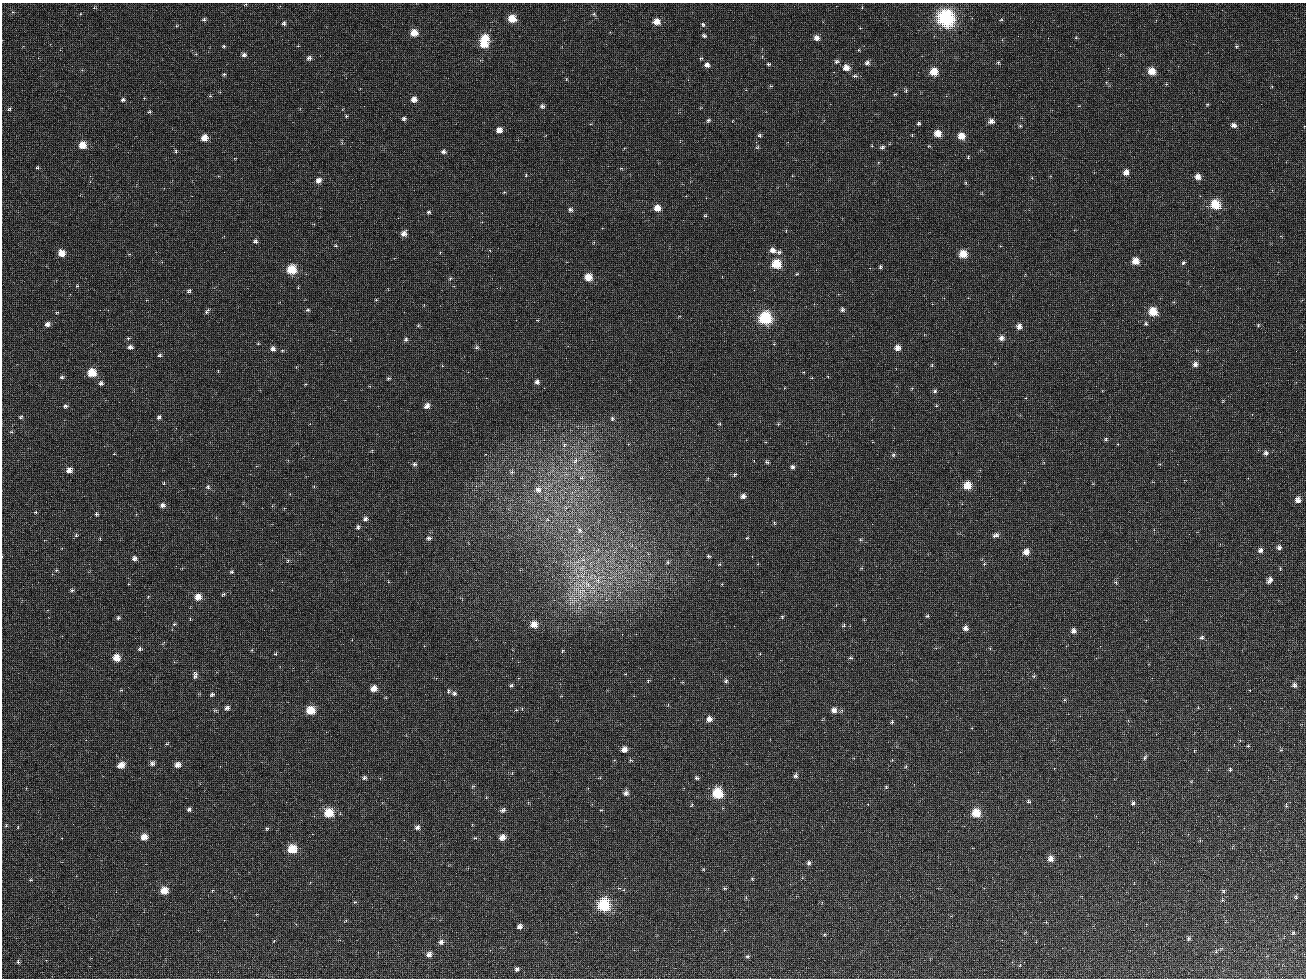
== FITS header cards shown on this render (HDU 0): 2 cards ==
NAXIS1  =                 1304 / length of data axis 1
NAXIS2  =                  976 / length of data axis 2

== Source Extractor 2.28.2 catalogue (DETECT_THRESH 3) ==
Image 1304 x 976 px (HDU 0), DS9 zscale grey, 1 PNG px = 1 image px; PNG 1308 x 980 px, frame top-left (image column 1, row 976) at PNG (2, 3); no overlay
Background 194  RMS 100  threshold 301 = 3 sigma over >= 5 px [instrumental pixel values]
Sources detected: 257; all 257 listed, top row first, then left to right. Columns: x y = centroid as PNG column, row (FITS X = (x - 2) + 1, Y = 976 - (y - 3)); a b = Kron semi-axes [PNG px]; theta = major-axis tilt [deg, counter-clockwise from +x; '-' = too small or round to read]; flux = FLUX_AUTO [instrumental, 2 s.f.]
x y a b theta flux
94 8 5 3 - 6.1e+03
594 14 5 5 - 1.1e+04
512 18 6 5 - 1.5e+05
946 18 9 8 - 2.1e+06
204 20 5 4 - 1.2e+04
1001 20 5 3 - 5.7e+03
656 22 6 5 - 8.4e+04
284 23 5 4 - 1.4e+04
703 24 6 5 - 1.2e+04
414 33 5 5 - 1.2e+05
704 36 4 4 - 1.4e+04
485 38 6 6 - 1.8e+05
816 38 5 5 - 3.3e+04
1076 38 5 3 - 6.2e+03
484 44 6 5 - 1.6e+05
224 46 4 3 - 8.1e+03
1236 46 4 4 - 1.0e+04
244 55 5 5 - 2.0e+04
309 58 5 4 - 2.2e+04
701 58 5 3 - 6.5e+03
836 61 6 5 - 1.2e+04
998 62 4 4 - 8.3e+03
867 63 5 5 - 1.7e+04
768 64 3 3 - 1.1e+04
707 65 6 6 - 2.8e+04
846 68 5 5 - 6.2e+04
1152 71 6 5 - 1.2e+05
934 72 5 5 - 1.6e+05
224 74 4 3 - 9.1e+03
854 76 5 4 - 1.2e+04
1166 84 3 3 - 5.8e+03
771 86 4 4 - 5.9e+03
1272 86 4 3 - 5.1e+03
906 90 5 4 - 9.2e+03
895 94 5 3 - 6.6e+03
210 96 5 4 - 7.8e+03
414 99 5 5 - 4.5e+04
123 100 5 4 - 1.2e+04
542 106 4 4 - 1.7e+04
9 109 5 4 - 1.0e+04
149 112 5 4 - 8.7e+03
346 116 3 3 - 6.6e+03
404 118 4 3 - 1.5e+04
708 120 5 4 - 9.7e+03
991 121 6 5 - 3.1e+04
918 124 3 3 - 1.3e+04
1234 125 6 5 - 2.6e+04
1020 126 4 4 - 7.4e+03
499 130 5 5 - 4.7e+04
938 133 5 5 - 1.1e+05
760 135 4 4 - 1.0e+04
961 136 5 5 - 1.0e+05
204 138 5 5 - 9.3e+04
82 145 5 5 - 1.2e+05
882 147 4 3 - 1.7e+04
176 151 4 3 - 7.8e+03
443 152 4 3 - 1.8e+04
968 157 4 3 - 7.1e+03
37 168 3 3 - 7.5e+03
1126 172 4 4 - 5.5e+04
526 175 4 3 - 5.7e+03
1198 177 5 5 - 5.2e+04
318 180 6 5 - 3.0e+04
1215 204 6 6 - 3.2e+05
657 208 5 5 - 7.3e+04
570 210 5 4 - 1.8e+04
428 212 4 3 - 1.0e+04
705 216 5 3 - 5.7e+03
404 233 5 5 - 3.7e+04
255 241 5 4 - 1.5e+04
594 242 4 2 - 5.0e+03
336 246 4 3 - 6.0e+03
772 250 6 5 - 3.5e+04
440 252 2 2 - 3.5e+03
779 252 6 5 - 1.3e+04
61 253 5 5 - 7.8e+04
963 254 6 5 - 1.6e+05
1135 261 6 5 - 8.3e+04
1183 263 6 5 - 1.2e+04
776 264 6 6 - 3.2e+05
880 267 4 3 - 1.1e+04
291 269 6 6 - 2.6e+05
588 277 6 5 - 1.2e+05
450 279 5 4 - 8.5e+03
77 286 3 3 - 5.2e+03
497 288 2 2 - 1.2e+04
189 291 5 3 - 1.1e+04
376 300 4 3 - 5.6e+03
100 310 2 2 - 3.3e+03
308 310 5 4 - 9.3e+03
842 310 5 4 - 1.5e+04
207 311 6 3 46 1.2e+04
1153 312 6 6 - 2.0e+05
765 318 7 7 - 8.8e+05
47 324 5 5 - 2.9e+04
1146 324 5 5 - 1.2e+04
1258 325 5 4 - 7.2e+03
418 326 5 3 - 7.0e+03
1019 327 6 5 - 4.1e+04
128 338 4 4 - 8.7e+03
1002 338 6 6 - 2.6e+04
406 339 5 4 - 1.3e+04
130 347 5 4 - 2.2e+04
476 347 6 5 - 1.0e+04
897 348 5 5 - 5.3e+04
273 349 6 5 - 2.2e+04
160 355 5 4 - 1.0e+04
1195 364 6 5 - 3.1e+04
932 365 5 3 - 6.6e+03
91 373 6 5 - 2.1e+05
62 377 5 4 - 1.1e+04
388 378 5 3 - 8.7e+03
812 378 4 3 - 5.0e+03
537 382 5 4 - 2.1e+04
101 383 6 6 - 1.5e+04
306 384 3 3 - 6.0e+03
784 388 3 2 - 4.1e+03
912 388 5 3 - 5.4e+03
935 391 5 4 - 1.1e+04
1026 398 3 3 - 4.9e+03
65 406 5 4 - 1.4e+04
427 406 5 5 - 3.6e+04
936 406 3 3 - 5.9e+03
21 417 5 4 - 8.9e+03
159 417 6 4 49 1.5e+04
612 418 5 4 - 1.1e+04
778 424 4 3 - 6.0e+03
11 432 5 3 - 7.0e+03
1106 439 5 4 - 1.2e+04
564 444 5 4 - 1.1e+04
372 450 5 3 - 5.5e+03
1266 453 5 5 - 1.8e+04
894 455 5 5 - 1.1e+04
313 458 2 2 - 1.1e+04
575 461 9 5 70 2.3e+04
767 462 4 3 - 1.2e+04
414 464 5 4 - 1.5e+04
792 467 5 4 - 1.5e+04
69 470 5 5 - 4.4e+04
512 472 5 5 - 1.2e+04
735 474 6 3 57 7.8e+03
581 478 6 4 18 1.0e+04
164 483 3 3 - 5.6e+03
967 486 5 5 - 1.8e+05
208 487 6 5 - 1.3e+04
538 490 7 7 - 3.8e+04
743 496 5 4 - 2.5e+04
1298 500 4 4 - 5.1e+04
162 505 5 5 - 2.3e+04
36 512 4 3 - 7.0e+03
96 514 4 3 - 1.0e+04
365 519 7 5 26 1.8e+04
358 527 6 5 - 1.5e+04
580 530 9 7 -57 2.9e+04
76 535 5 5 - 9.7e+03
996 535 7 5 26 2.2e+04
428 538 5 4 - 1.6e+04
747 538 5 3 - 5.1e+03
1279 548 5 4 - 1.8e+04
1260 550 5 5 - 2.2e+04
1026 552 5 4 - 6.7e+04
708 556 5 3 - 9.0e+03
134 558 6 5 - 2.2e+04
583 560 7 4 -19 1.6e+04
288 561 5 4 - 8.7e+03
668 562 5 5 - 1.1e+04
984 564 4 3 - 6.2e+03
862 568 5 3 - 5.5e+03
56 570 4 4 - 6.5e+03
232 572 5 4 - 9.5e+03
1270 580 6 4 57 2.6e+04
1116 582 5 4 - 8.7e+03
587 584 12 7 -47 4.9e+04
72 590 5 4 - 1.1e+04
224 594 5 3 - 8.8e+03
198 597 6 5 - 9.7e+04
927 616 4 4 - 8.8e+03
782 617 4 4 - 6.7e+03
118 618 5 4 - 1.2e+04
174 624 4 4 - 9.0e+03
534 624 5 5 - 9.1e+04
844 625 5 4 - 7.4e+03
965 628 5 5 - 2.8e+04
1074 631 5 5 - 3.0e+04
1202 638 5 5 - 1.3e+04
140 649 5 5 - 1.2e+04
562 651 5 3 - 5.6e+03
275 654 5 4 - 6.9e+03
116 658 5 5 - 1.0e+05
850 658 5 4 - 8.8e+03
195 675 8 5 83 2.1e+04
1034 676 5 4 - 8.5e+03
648 680 5 3 - 6.0e+03
726 681 6 4 -80 1.1e+04
1294 685 5 5 - 2.1e+04
511 686 5 4 - 9.7e+03
373 689 5 5 - 6.2e+04
121 690 4 4 - 5.2e+03
448 691 6 4 72 1.0e+04
212 694 4 3 - 1.5e+04
454 694 5 5 - 1.5e+04
227 708 5 4 - 2.5e+04
310 710 6 6 - 2.0e+05
516 710 3 3 - 5.5e+03
834 710 6 6 - 3.5e+04
709 719 6 5 - 3.8e+04
892 722 4 3 - 1.1e+04
1248 746 3 3 - 8.4e+03
624 749 5 5 - 5.4e+04
1281 750 4 3 - 6.0e+03
1145 758 6 4 52 1.1e+04
152 763 5 5 - 2.0e+04
121 765 7 5 24 6.2e+04
177 765 5 5 - 4.5e+04
906 766 5 3 - 6.9e+03
1230 770 4 3 - 9.9e+03
796 776 5 4 - 1.8e+04
364 778 5 4 - 1.6e+04
696 778 4 4 - 1.4e+04
886 787 4 4 - 8.1e+03
626 793 5 5 - 2.5e+04
717 794 6 6 - 4.3e+05
1028 802 4 4 - 1.0e+04
1133 803 6 5 - 1.2e+04
691 805 5 3 - 5.7e+03
1286 806 4 3 - 6.6e+03
189 810 5 4 - 1.5e+04
503 810 7 5 28 1.7e+04
328 813 6 6 - 2.7e+05
976 813 6 6 - 2.0e+05
6 825 5 4 - 7.8e+03
417 827 6 5 - 2.1e+04
267 828 5 3 - 6.9e+03
144 837 5 5 - 7.5e+04
502 837 6 5 - 5.5e+04
292 849 6 6 - 2.7e+05
1050 859 6 5 - 4.9e+04
809 863 5 5 - 1.5e+04
752 879 4 4 - 6.1e+03
30 880 4 3 - 5.7e+03
724 888 4 4 - 8.1e+03
164 890 6 5 - 1.1e+05
212 890 4 3 - 5.0e+03
1224 891 5 4 - 1.0e+04
1296 897 5 4 - 9.1e+03
1222 900 4 4 - 6.5e+03
604 905 7 7 - 8.3e+05
1046 922 3 3 - 5.1e+03
520 926 5 4 - 2.8e+04
1293 933 5 4 - 7.8e+03
1188 938 5 5 - 1.0e+04
441 942 5 4 - 2.7e+04
1216 952 5 4 - 1.1e+04
429 954 5 5 - 3.6e+04
747 956 6 4 19 9.2e+03
18 962 5 4 - 1.1e+04
517 969 5 4 - 1.4e+04